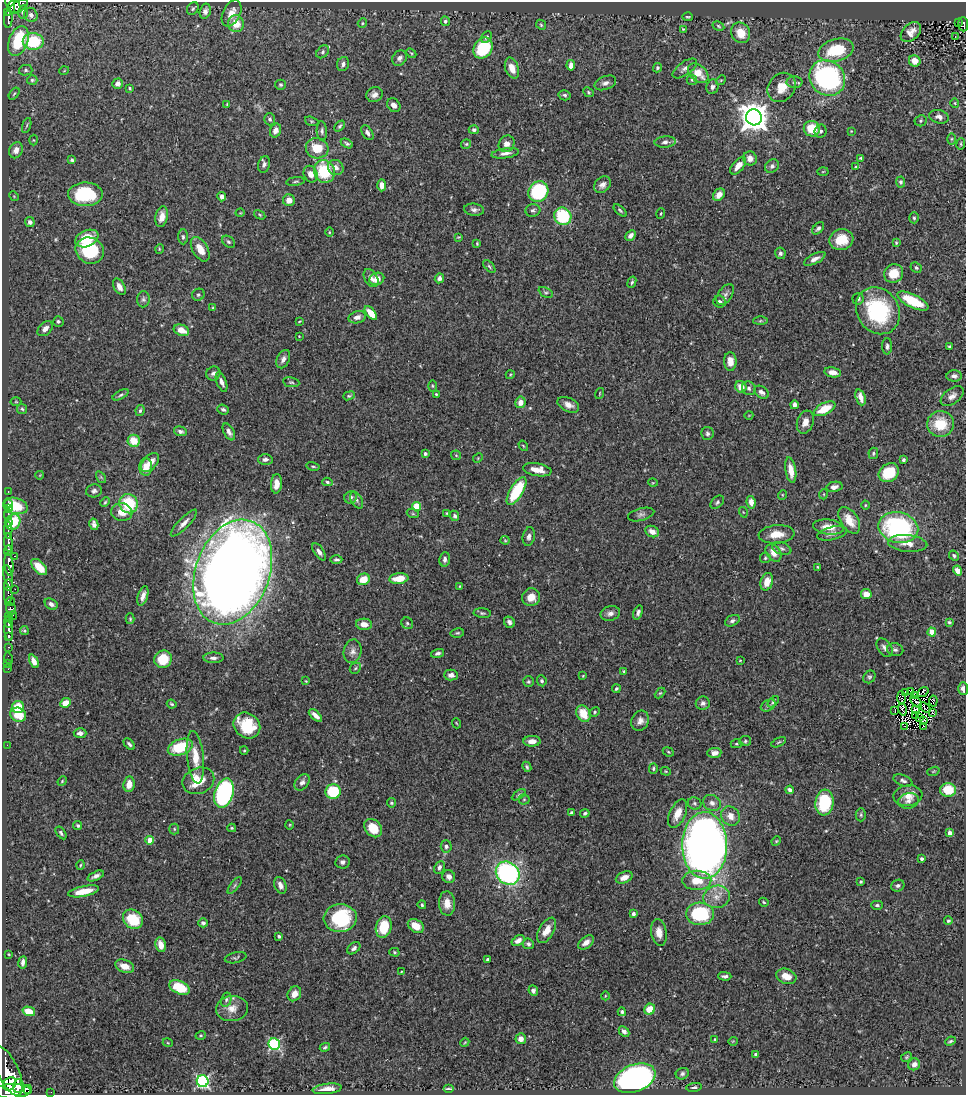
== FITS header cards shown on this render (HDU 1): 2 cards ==
NAXIS1  =                  964
NAXIS2  =                 1093

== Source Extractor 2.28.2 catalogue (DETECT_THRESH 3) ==
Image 964 x 1093 px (HDU 1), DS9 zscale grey, 1 PNG px = 1 image px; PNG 968 x 1097 px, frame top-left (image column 1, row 1093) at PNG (2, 2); each listed source drawn as its Kron ellipse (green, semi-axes under 4 px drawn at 4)
Background 0.453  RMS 0.021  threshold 0.0619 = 3 sigma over >= 5 px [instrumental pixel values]
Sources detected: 474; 5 with non-positive FLUX_AUTO (blend fragments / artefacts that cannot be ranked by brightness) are neither listed nor drawn; the other 469 listed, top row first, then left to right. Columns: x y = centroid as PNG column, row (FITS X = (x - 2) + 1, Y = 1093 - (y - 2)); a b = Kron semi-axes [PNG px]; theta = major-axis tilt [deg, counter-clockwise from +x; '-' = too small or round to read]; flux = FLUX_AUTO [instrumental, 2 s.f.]
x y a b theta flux
10 4 9 4 -76 270
19 6 10 5 31 220
14 7 7 6 - 290
193 9 7 5 59 2.7
205 11 7 5 75 4.8
23 12 7 5 79 4.2
8 13 4 2 - 34
232 13 14 8 64 15
31 15 7 6 - 5.3
687 17 5 3 - 1.6
8 19 9 3 85 99
445 21 4 4 - 2.5
958 22 3 2 - 8
362 23 5 4 - 1.6
236 24 8 8 - 20
963 24 7 5 -84 59
541 25 6 4 -46 1.8
718 26 6 4 -29 2
683 29 4 2 - 1.2
911 32 12 8 44 12
741 33 11 9 -59 23
486 37 6 4 63 3.8
955 37 3 2 - 1.3
18 41 15 9 69 66
33 41 10 8 0 76
483 48 11 9 57 85
836 50 18 11 16 66
323 52 7 5 45 2.9
411 53 6 3 -44 1.7
399 58 8 7 - 5.5
915 61 6 5 - 17
343 64 7 6 - 5.2
571 65 5 4 - 9.4
512 68 11 6 -71 16
657 68 5 4 - 2.5
685 68 14 6 35 6.8
26 70 7 5 14 2.9
64 71 5 3 - 1.1
698 73 12 8 -40 21
827 78 19 17 -43 250
32 80 5 4 - 2.4
692 80 5 5 - 2
721 80 5 4 - 1.4
794 82 8 6 1 4.2
605 83 11 6 21 6.3
118 84 5 5 - 6.4
281 85 5 5 - 2.1
712 87 7 6 - 4.7
782 87 16 13 51 25
130 88 3 3 - 1.7
589 92 6 4 -42 2
14 94 7 3 54 1.8
374 95 8 7 - 7.9
565 95 6 5 - 3.1
955 103 5 4 - 1.7
227 104 4 4 - 1.2
394 105 7 6 - 6.4
754 117 8 8 - 2100
939 117 10 6 -14 7.1
270 119 6 5 - 3
312 121 7 4 -19 1.8
921 121 6 5 - 2.4
27 125 8 3 71 2.4
340 126 6 4 47 2.2
812 129 8 7 - 35
275 130 7 5 67 7.8
474 130 5 4 - 3.1
322 131 10 5 -87 3.9
821 131 6 6 - 4.1
851 131 3 3 - 1
367 133 8 5 -58 4.6
951 139 6 4 89 1.9
33 140 5 3 - 1.3
665 142 10 5 4 5.7
347 143 6 4 -29 2.8
466 144 5 5 - 1.9
507 144 9 7 53 9.2
961 144 6 3 83 1.6
317 148 11 10 - 33
16 150 8 6 67 11
505 153 14 5 8 7
750 158 7 7 - 9.1
861 158 3 3 - 1.9
72 160 4 3 - 2.4
264 164 8 6 75 4.5
738 166 10 5 49 13
772 166 7 6 - 4.5
856 167 4 3 - 1.6
336 168 8 7 - 8.1
324 171 11 10 - 69
823 172 5 3 - 1.2
311 174 8 6 -66 9.3
295 181 9 3 7 2.1
901 182 5 4 - 2.6
382 185 6 4 -90 8.3
602 185 9 7 42 7.3
538 192 11 9 52 120
85 194 17 12 1 87
719 195 7 5 49 12
14 196 5 4 - 1.5
222 197 5 4 - 7.1
289 200 6 6 - 12
474 210 10 6 -7 5
533 210 7 6 - 3.5
620 210 8 4 -43 2.3
240 213 4 3 - 1
661 214 5 3 - 1.4
260 215 6 3 -32 1.8
563 216 9 8 - 84
162 217 10 6 78 9.9
914 218 5 4 - 2.4
30 222 5 5 - 5.2
818 228 7 4 44 3.1
329 232 4 3 - 1.1
631 235 6 4 45 5.7
183 237 7 5 -88 3
458 237 4 3 - 1.3
87 238 12 8 23 42
841 240 12 10 17 34
228 242 7 5 -39 2.7
477 243 4 3 - 1.4
896 243 3 2 - 1.7
159 249 5 3 - 1.2
200 249 13 7 -60 17
90 251 14 12 -31 100
780 253 6 5 - 3.4
815 259 12 5 28 7.2
489 266 8 3 -50 2
916 268 6 5 - 2.4
894 273 10 9 - 25
371 278 10 6 -58 6.4
439 278 5 4 - 5.1
377 279 7 6 - 15
632 282 6 4 69 2.4
119 287 9 5 -60 8.3
546 292 7 4 -27 2.4
725 294 12 7 54 5.7
198 295 6 6 - 2.8
143 299 8 6 85 3.6
858 299 6 5 - 4.3
913 301 17 6 -26 55
720 302 6 6 - 4.9
213 308 4 4 - 1.6
878 311 24 21 -57 130
371 313 8 4 -50 22
357 317 9 6 15 7.2
58 321 5 5 - 3
760 321 7 4 1 2.3
299 322 4 2 - 1
45 329 9 6 45 6.9
181 330 8 5 -20 17
299 336 4 3 - 0.97
887 346 8 5 89 3.6
949 346 3 3 - 1.5
283 359 10 6 65 6.3
730 361 9 6 -88 14
833 372 8 5 -10 9
213 373 7 6 - 4.7
510 375 4 3 - 1.2
954 376 8 5 -2 5.6
221 382 10 5 -69 6.6
291 382 8 5 -9 2.6
432 386 6 4 -89 1.6
741 387 6 5 - 14
749 388 7 6 - 3.7
761 392 8 5 -37 4.9
600 393 6 2 71 1.1
436 394 4 3 - 1.5
121 395 9 4 29 3.1
349 396 6 3 20 1.9
952 396 13 7 36 8.5
860 397 8 5 -70 9.9
16 402 5 3 - 1.2
520 402 6 5 - 13
568 405 11 7 -25 9.2
794 405 4 4 - 6.1
22 409 5 5 - 2.1
223 409 6 4 -22 3.5
824 409 12 5 27 30
140 411 6 4 82 2.6
749 415 4 3 - 0.93
805 422 12 8 71 11
940 424 13 13 - 43
180 431 7 4 -14 3.7
229 432 9 5 -63 5.5
707 433 6 6 - 3.6
134 441 6 6 - 25
523 446 6 4 -57 1.6
425 453 3 3 - 2.9
873 453 6 5 - 2.2
456 455 5 4 - 1.8
478 458 5 4 - 1.4
265 459 7 5 2 5.2
903 460 4 3 - 3
150 462 11 7 48 14
313 466 7 4 -12 2.1
146 467 9 6 -88 16
537 470 14 6 -9 16
791 470 13 5 -81 17
889 473 11 8 37 42
40 475 4 2 - 0.83
101 477 6 4 -55 1.9
327 482 5 4 - 2.6
653 483 5 3 - 1.2
276 484 9 5 86 13
834 487 8 5 12 6.3
8 491 3 3 - 8.2
94 491 8 6 10 4.5
516 491 15 6 59 72
824 494 5 3 - 1.2
782 495 5 3 - 1.1
351 497 6 6 - 5
357 500 9 5 -61 3.8
105 502 5 4 - 1.9
717 502 8 5 43 3
751 502 6 4 -81 11
8 503 3 2 - 7.4
129 504 10 9 - 61
865 505 4 3 - 1.2
15 506 12 8 -15 41
417 506 4 4 - 49
8 509 3 2 - 5.7
122 512 10 9 - 15
743 512 5 3 - 1.2
447 513 3 2 - 1
8 514 5 2 - 20
413 514 6 4 -18 1.9
641 514 13 6 15 4.8
455 516 5 4 - 3.3
849 520 15 8 -57 20
8 522 3 2 - 96
13 522 8 7 - 52
184 523 18 5 46 9.2
94 524 6 4 -77 4.9
828 527 15 7 -7 16
898 528 20 15 -12 190
8 530 8 3 89 110
652 532 7 5 -27 10
832 533 15 6 14 6.5
777 534 18 9 5 20
529 536 9 6 77 5.8
505 540 4 4 - 1.4
8 542 9 3 -87 570
908 543 20 8 -5 14
782 548 10 6 -21 4.2
8 551 5 3 - 250
319 552 10 5 -56 6.2
774 553 10 7 -55 11
14 556 3 2 - 40
954 556 5 4 - 2.4
765 558 5 5 - 2
336 559 6 3 0 2.8
445 559 7 5 84 4.9
9 565 11 4 -83 950
39 567 10 5 -46 24
818 567 3 2 - 1.4
958 570 5 4 - 8.9
233 572 54 37 70 2700
8 576 12 4 -76 220
363 579 6 5 - 23
399 579 9 5 7 26
767 582 9 6 73 18
8 585 5 3 - 290
460 586 3 3 - 1.2
15 589 2 2 - 26
866 594 5 5 - 13
8 595 8 3 89 160
143 596 10 5 72 8
531 597 9 8 - 15
10 601 5 4 - 140
51 604 7 5 -32 5.3
11 609 6 5 - 200
482 613 9 4 -5 2.6
610 613 10 7 15 6.5
638 613 7 4 73 4.3
13 615 4 3 - 29
9 616 3 3 - 42
130 619 5 4 - 1.6
732 621 8 5 28 4.1
8 622 6 3 -88 350
509 622 6 5 - 5.3
949 622 4 3 - 2.2
407 623 6 5 - 2.6
364 624 8 5 -5 11
9 631 10 4 -83 600
24 631 4 4 - 1.7
932 632 4 4 - 39
457 633 7 4 9 2.4
9 636 4 3 - 180
9 647 3 2 - 11
885 648 10 6 -54 5.8
895 650 8 6 -12 3.8
353 651 12 9 76 7.6
438 653 7 4 17 3.5
8 658 6 3 -80 14
213 658 10 5 -1 5.3
163 659 9 8 - 35
740 660 3 2 - 1
34 661 7 4 -65 8.3
8 663 2 2 - 5.2
355 668 6 5 - 2.2
8 669 2 2 - 4.7
624 671 4 3 - 1.8
451 675 7 5 -1 6.8
583 676 4 3 - 1.4
869 677 7 5 48 2.8
306 681 4 3 - 1.3
542 681 5 4 - 2.7
528 682 5 5 - 2.2
963 688 6 5 - 7.6
616 689 4 3 - 2
910 691 2 2 - 1.3
905 692 4 2 - 1.7
923 692 6 4 37 1.3
660 693 6 4 44 1.7
915 695 3 3 - 1.2
901 698 7 2 -89 2.6
933 701 5 3 - 1.8
773 702 7 4 44 3.2
916 702 7 2 -47 0.94
65 703 5 4 - 19
703 703 7 6 - 4.3
172 704 5 3 - 2.1
768 705 8 5 30 3.4
18 707 6 6 - 27
925 708 6 4 -39 0.023
902 709 6 2 -74 1.8
915 709 4 2 - 1.5
895 710 3 2 - 0.93
595 712 5 4 - 2
932 713 2 2 - 0.98
583 714 9 7 -62 26
18 715 8 7 - 26
315 715 8 4 -42 7.5
916 716 3 2 - 1.7
919 718 3 2 - 1
923 720 4 2 - 1.4
640 721 10 8 67 8
456 723 5 3 - 1.2
247 726 14 12 -40 58
905 726 2 2 - 1.2
923 727 4 2 - 2.2
80 733 6 5 - 6
532 741 8 5 2 11
745 741 6 5 - 2.6
779 742 8 4 27 2.1
129 744 7 4 -46 3.4
736 744 6 4 -1 2.4
7 745 2 2 - 92
180 747 13 7 20 58
244 751 4 4 - 1.6
668 752 6 4 -23 1.6
714 753 7 5 4 8.5
195 757 26 8 -84 24
527 767 5 3 - 2.5
653 768 5 4 - 1.9
666 771 5 4 - 1.5
933 771 6 4 20 1.5
62 781 5 4 - 1.6
198 781 16 13 22 39
903 781 10 5 -21 4
302 782 9 6 51 5.7
129 784 8 5 82 14
790 790 4 4 - 5.9
948 790 8 6 0 38
333 791 8 7 - 63
224 793 15 9 73 260
519 795 8 4 32 2.5
908 796 14 10 8 17
524 799 5 5 - 1.8
908 801 10 7 12 6.9
391 803 4 4 - 2.1
695 803 7 6 - 3.2
712 803 9 7 -32 6.3
824 803 13 9 83 90
571 812 4 3 - 2.4
585 813 4 4 - 2.6
678 814 15 8 65 16
861 815 6 5 - 2.3
730 816 10 9 - 13
78 825 4 4 - 2.3
290 825 5 3 - 1.3
232 828 4 3 - 1.8
373 828 10 7 -47 28
174 829 5 5 - 2
61 833 7 4 -54 2.8
950 833 4 4 - 7.7
150 840 4 4 - 26
776 841 5 4 - 1.6
705 845 33 22 -89 1200
446 846 6 5 - 4.4
922 859 4 3 - 2.9
342 862 7 6 - 4.3
80 865 5 3 - 1.4
439 867 6 5 - 4.6
508 873 12 11 - 240
96 876 9 4 24 5.8
449 877 6 6 - 7
624 877 9 5 23 11
697 880 14 10 0 26
861 882 3 3 - 1.7
235 885 10 4 50 2.4
280 885 8 6 -68 7.3
898 886 7 5 27 3.7
83 891 16 5 12 26
716 897 13 11 9 16
764 902 5 3 - 1.6
447 903 12 8 -87 15
422 905 4 4 - 2.4
877 905 6 4 -1 2.8
633 914 4 4 - 3.6
700 914 14 11 -3 97
340 918 16 14 5 110
133 919 10 9 - 49
948 921 4 4 - 2.3
203 923 5 4 - 3.3
416 926 9 6 -34 21
384 927 11 7 74 47
547 930 14 7 60 15
659 932 13 8 -81 13
279 936 4 3 - 2.3
518 940 7 4 31 8.1
586 942 9 5 37 8.9
528 944 5 5 - 3.9
161 945 7 5 -77 15
354 948 7 5 41 4.7
394 952 5 4 - 1.9
9 954 3 2 - 1
236 958 11 5 12 3
488 960 4 3 - 3
23 962 6 3 82 5.3
125 966 10 6 -20 15
401 972 4 2 - 1.1
725 976 6 3 -1 3.7
786 976 10 7 -20 16
179 987 11 6 -23 42
533 991 5 4 - 4.8
294 994 8 6 56 12
605 996 4 3 - 1.1
226 1000 7 5 75 3.1
232 1008 16 12 7 16
650 1009 6 5 - 23
29 1011 6 4 -16 20
622 1012 4 3 - 2.3
624 1031 6 4 -45 4.8
201 1035 5 4 - 1.5
521 1039 5 5 - 9.7
715 1039 3 2 - 1.3
733 1041 5 3 - 0.95
950 1041 5 3 - 2
465 1042 5 3 - 1.2
168 1043 5 3 - 1.2
274 1044 6 5 - 150
325 1047 5 4 - 2.4
756 1055 3 3 - 3.8
906 1057 6 4 28 1.9
914 1064 6 5 - 7.7
8 1071 27 10 -66 2700
682 1074 7 5 25 3.2
635 1078 21 13 22 630
203 1081 6 5 - 260
10 1084 7 6 - 1100
18 1086 7 5 77 900
694 1087 8 3 7 2.5
28 1089 4 3 - 900
327 1089 15 5 7 12
448 1089 5 2 - 2.3
12 1091 19 7 3 3500
51 1092 2 2 - 5.2
At the frame edge (FLAGS 8, measured only in part): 3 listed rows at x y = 10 4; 963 24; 963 688
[5 non-positive-flux detections neither listed nor drawn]